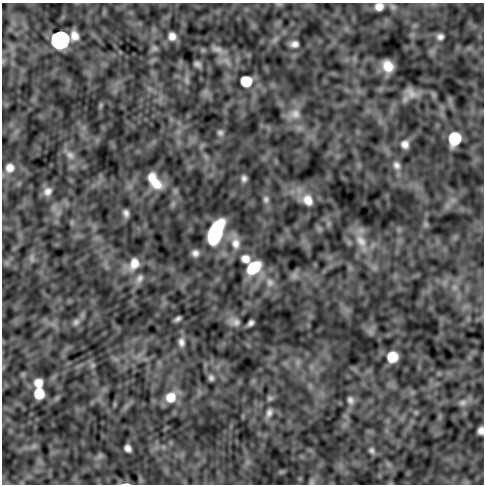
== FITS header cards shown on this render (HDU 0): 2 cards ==
NAXIS1  =                  482
NAXIS2  =                  482

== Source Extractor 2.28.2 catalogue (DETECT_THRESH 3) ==
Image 482 x 482 px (HDU 0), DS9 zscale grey, 1 PNG px = 1 image px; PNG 486 x 486 px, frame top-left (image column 1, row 482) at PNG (2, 3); no overlay
Background -5.42e-05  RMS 4.9e-04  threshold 0.00147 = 3 sigma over >= 5 px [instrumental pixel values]
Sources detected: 65; all 65 listed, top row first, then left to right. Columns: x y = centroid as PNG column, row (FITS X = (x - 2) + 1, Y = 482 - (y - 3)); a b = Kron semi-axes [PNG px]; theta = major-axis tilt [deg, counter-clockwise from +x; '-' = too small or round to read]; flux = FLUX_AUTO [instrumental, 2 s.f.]
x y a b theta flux
379 6 7 7 - 0.26
172 36 9 9 - 0.24
440 37 7 6 - 0.14
60 39 10 9 - 32
294 44 8 6 1 0.17
154 48 9 7 14 0.096
217 49 17 7 -20 0.19
226 61 14 6 -46 0.23
197 64 7 5 -31 0.11
388 66 10 8 -63 0.51
186 80 11 6 -78 0.13
246 81 9 9 - 0.88
411 93 17 11 -43 0.31
101 105 7 4 71 0.054
295 114 16 15 - 0.44
220 133 9 7 -5 0.11
455 139 10 9 - 1.5
405 144 10 10 - 0.23
70 155 14 10 -37 0.26
396 165 12 10 -63 0.21
10 168 12 12 - 0.35
152 178 13 10 86 0.4
244 178 7 5 -87 0.12
156 184 16 14 -27 0.59
48 191 12 10 54 0.24
266 199 9 7 -79 0.11
308 200 16 13 -57 0.47
126 213 7 5 -72 0.14
72 222 7 4 72 0.056
426 224 8 5 -61 0.077
216 232 22 10 67 2.7
361 241 24 13 -59 0.72
236 243 17 12 -86 0.43
195 253 8 8 - 0.16
32 258 11 6 -79 0.11
246 259 11 9 -29 0.3
134 264 17 12 64 0.49
253 268 14 10 39 1.2
294 275 10 9 - 0.14
139 278 14 9 60 0.2
270 282 12 10 -77 0.28
454 287 8 5 90 0.095
177 319 6 3 33 0.096
76 322 10 8 46 0.15
236 322 13 10 -29 0.22
251 323 6 4 51 0.11
181 342 12 8 -86 0.18
392 357 9 8 - 0.75
92 365 8 6 45 0.082
211 378 7 6 - 0.1
38 383 10 9 - 0.34
39 393 9 8 - 0.66
171 397 15 13 45 0.64
270 398 8 7 - 0.085
350 400 11 8 -71 0.16
463 403 11 8 13 0.17
269 413 14 8 68 0.21
416 413 7 4 0 0.057
481 430 7 6 - 0.17
34 446 7 6 - 0.085
128 448 7 6 - 0.17
371 450 10 7 -52 0.12
100 456 9 6 41 0.097
312 482 8 7 - 0.082
126 484 11 3 0 0.085
At the frame edge (FLAGS 8, measured only in part): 3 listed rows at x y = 379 6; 481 430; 126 484